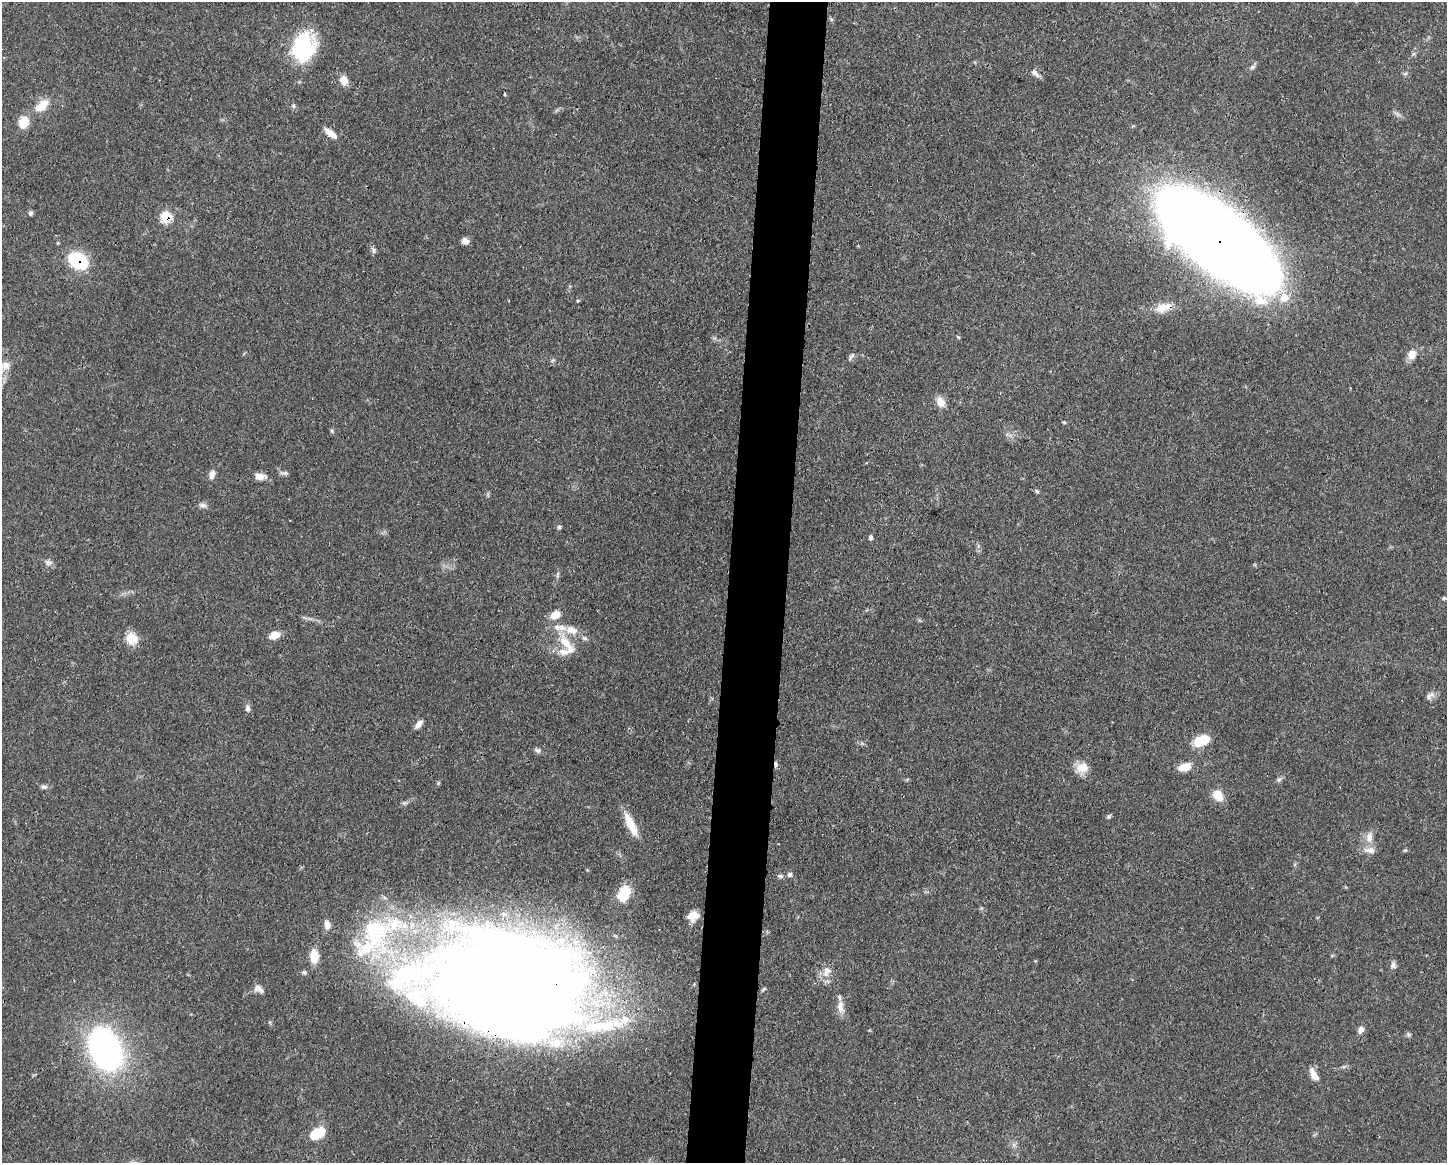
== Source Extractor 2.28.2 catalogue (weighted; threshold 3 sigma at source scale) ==
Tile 8 of 3 x 4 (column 2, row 3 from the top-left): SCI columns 1557-3001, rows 1167-2327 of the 4670 x 4657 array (HDU 1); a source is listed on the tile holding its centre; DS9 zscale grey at full resolution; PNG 1449 x 1165 px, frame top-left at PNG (2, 2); no overlay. Shown black and unused: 4% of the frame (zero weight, under 3 of 4 exposures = <1% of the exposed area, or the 3 px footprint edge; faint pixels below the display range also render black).
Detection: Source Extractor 2.28.2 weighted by HDU 2 'WHT'; one run over the whole footprint, this tile lists its part. Background 0.0551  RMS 0.0033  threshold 0.0148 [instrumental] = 3 sigma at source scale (4.5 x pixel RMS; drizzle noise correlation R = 1.50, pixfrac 1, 0.05/0.05 arcsec/px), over >= 5 px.
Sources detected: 85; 6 inside a brighter object's white glare — not listed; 9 inside a brighter listed object's ellipse — not listed separately; the other 70 listed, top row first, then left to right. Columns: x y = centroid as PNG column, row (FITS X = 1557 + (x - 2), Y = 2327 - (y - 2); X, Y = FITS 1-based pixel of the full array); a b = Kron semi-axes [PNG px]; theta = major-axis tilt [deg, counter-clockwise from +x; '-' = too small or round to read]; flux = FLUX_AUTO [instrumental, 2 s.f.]
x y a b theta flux
303 47 24 18 78 34
1252 67 8 5 28 0.81
1035 73 13 6 -45 1.5
344 80 10 8 -66 3.5
505 94 3 3 - 0.45
41 106 18 10 39 5.7
293 106 6 5 - 0.61
1398 114 9 3 -45 0.81
23 122 12 9 64 6.3
330 133 14 6 -38 3.3
30 213 6 6 - 0.69
166 217 7 6 - 14
1218 240 90 35 -38 1100
465 241 7 7 - 1.8
373 250 11 5 -73 0.87
78 261 13 9 -27 34
578 300 4 3 - 0.66
1164 307 24 10 17 4.5
958 337 5 3 - 0.32
1412 354 10 9 - 3.3
851 356 11 5 51 0.89
6 365 12 11 - 2.6
941 402 12 9 -65 3.2
1064 422 5 4 - 0.36
332 431 5 4 - 0.47
212 475 9 6 78 2
259 476 11 7 -10 3.3
1037 491 6 4 -20 0.46
203 505 11 6 -11 1.1
559 527 5 5 - 0.61
870 537 5 4 - 0.78
48 562 8 7 - 1.2
557 574 9 3 69 0.57
1444 598 6 5 - 0.48
555 615 13 9 33 3.4
274 635 12 8 18 3.4
132 638 14 13 - 5.1
565 642 24 13 -54 7.5
1430 695 14 7 40 1.5
248 708 8 7 - 1
419 724 12 6 48 1.9
1201 741 15 9 21 9.7
537 750 9 6 -15 0.91
776 764 8 4 -85 0.71
1082 767 17 14 9 4
1185 767 13 8 17 4.8
1279 780 7 5 45 0.72
44 787 9 6 2 0.88
1218 795 13 10 -51 4.8
1108 817 6 5 - 0.53
631 825 30 8 -65 6.7
1369 838 14 9 82 2.9
789 875 6 6 - 0.93
780 876 8 5 -10 0.78
624 893 15 10 64 10
693 916 12 9 23 3.6
327 925 13 8 -81 2.2
375 931 64 46 -83 51
314 956 13 8 -88 6.1
1393 965 9 7 -77 1.1
827 971 17 11 65 3.2
304 972 7 5 -54 0.63
517 981 131 75 -13 670
261 990 16 6 -48 1.7
840 1006 18 8 -88 2.7
1361 1030 9 7 59 1.5
1408 1034 7 4 -71 0.55
105 1049 33 22 -66 120
1314 1075 14 6 -62 3.5
318 1133 17 10 32 8.2
Overlapping masked pixels (flux is a lower limit): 6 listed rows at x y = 166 217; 1218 240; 78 261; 1164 307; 776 764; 517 981